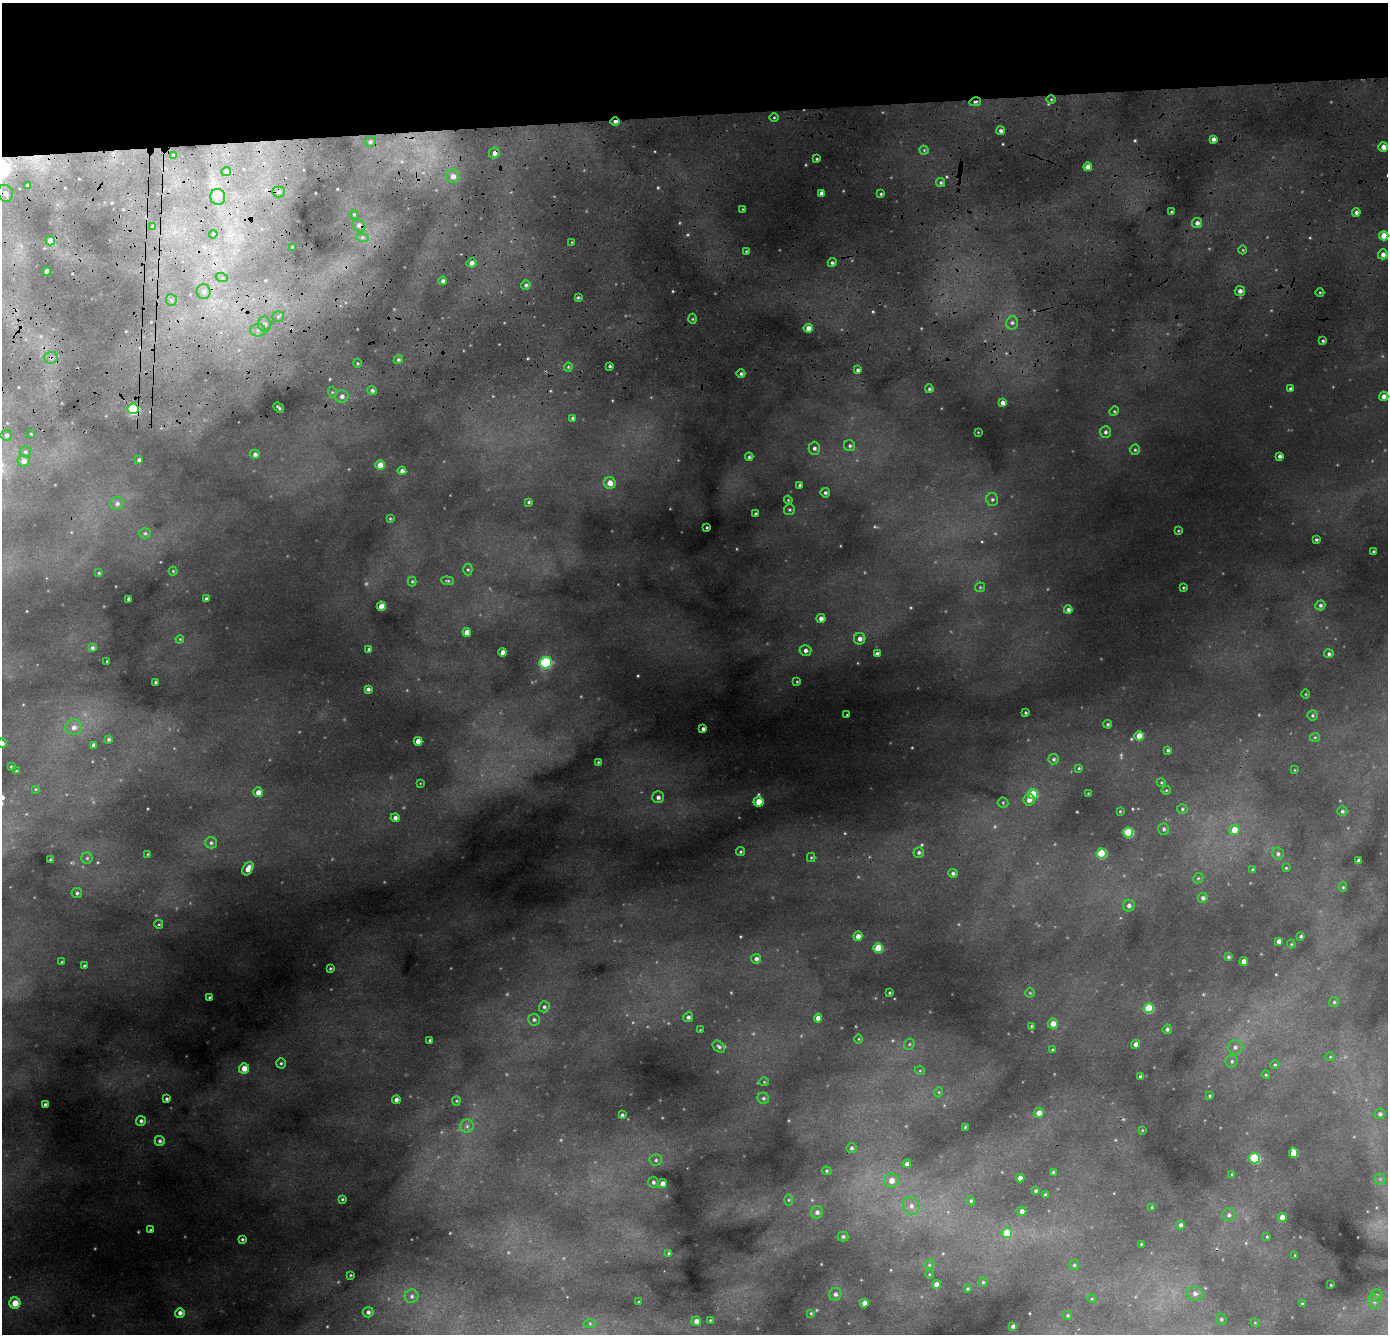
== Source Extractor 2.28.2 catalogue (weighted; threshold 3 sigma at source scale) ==
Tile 2 of 3 x 3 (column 2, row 1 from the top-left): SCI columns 1438-2823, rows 3226-4557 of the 4254 x 5119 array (HDU 1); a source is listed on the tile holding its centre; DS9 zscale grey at full resolution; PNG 1390 x 1336 px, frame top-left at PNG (2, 3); each listed source drawn as its Kron ellipse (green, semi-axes under 4 px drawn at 4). Shown black and unused: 9% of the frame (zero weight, under 3 of 4 exposures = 24% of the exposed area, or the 3 px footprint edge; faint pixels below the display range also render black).
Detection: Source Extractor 2.28.2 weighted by HDU 2 'WHT'; one run over the whole footprint, this tile lists its part. Background 0.116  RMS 0.011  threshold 0.0483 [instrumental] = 3 sigma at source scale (4.5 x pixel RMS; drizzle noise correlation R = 1.50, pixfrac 1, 0.05/0.05 arcsec/px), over >= 5 px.
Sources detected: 315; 6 too faint to see at this stretch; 2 cosmic-ray / hot-pixel residue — neither listed nor drawn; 2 inside a brighter listed object's ellipse — not listed separately; the other 305 listed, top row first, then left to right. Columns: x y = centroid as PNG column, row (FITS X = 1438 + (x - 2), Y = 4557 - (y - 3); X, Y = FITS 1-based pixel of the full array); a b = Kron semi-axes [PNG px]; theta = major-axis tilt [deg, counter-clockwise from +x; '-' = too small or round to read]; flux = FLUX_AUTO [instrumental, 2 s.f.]
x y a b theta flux
1051 99 5 3 - 1.1
975 102 6 4 14 2
774 117 5 3 - 1.1
615 122 5 3 - 4
1001 131 4 4 - 3.3
1213 139 4 4 - 4.5
370 142 5 5 - 2.6
1383 147 5 5 - 7.1
924 150 4 4 - 1.3
494 153 5 5 - 5
173 155 4 3 - 2.6
817 159 3 3 - 1.3
1088 167 4 4 - 11
226 171 5 4 - 2.6
453 176 7 6 - 8.3
941 183 5 4 - 2
27 185 3 3 - 1.5
278 192 6 5 - 2.6
5 193 9 7 -59 5.8
821 193 4 3 - 4.5
881 194 3 3 - 1.3
218 197 8 7 - 5.1
743 209 4 2 - 0.74
1171 212 3 3 - 1.3
1356 213 4 4 - 3.6
354 214 4 4 - 1.4
1197 223 5 5 - 4.5
359 225 7 5 -40 4.4
153 226 4 3 - 1.3
213 234 4 3 - 1.3
1384 236 4 4 - 17
362 237 6 4 -17 2
50 241 5 4 - 10
572 242 3 3 - 0.85
292 247 3 3 - 2
1243 250 4 3 - 0.88
746 251 4 3 - 1.2
1383 254 5 5 - 5.6
472 263 5 4 - 5.9
832 263 4 4 - 2.2
47 271 4 4 - 12
222 278 6 4 -19 1.7
443 281 4 4 - 3.1
526 285 4 4 - 2.5
1240 291 5 5 - 4.7
204 292 7 7 - 5.8
1320 292 4 3 - 0.97
578 297 4 3 - 1.6
171 300 6 5 - 2.6
278 317 6 5 - 2.5
692 319 5 3 - 1.2
1012 323 7 5 75 3.2
265 324 7 6 - 4.8
808 328 5 4 - 7
258 330 7 6 - 4.3
1323 341 3 3 - 1.7
51 358 6 6 - 3.4
398 360 5 4 - 2.1
357 363 4 3 - 1.1
610 366 3 3 - 1.7
568 367 4 4 - 1.3
858 370 3 3 - 2.4
741 374 4 4 - 2.5
929 389 4 4 - 1.8
1291 389 4 4 - 2.3
372 390 5 4 - 3
332 392 5 3 - 1.4
342 396 6 6 - 4.8
1384 396 5 4 - 5.5
1002 403 4 4 - 4.7
279 408 6 2 -39 2
133 409 5 5 - 100
1114 411 5 4 - 1.4
572 418 3 3 - 1.7
978 432 3 2 - 0.62
1105 432 6 5 - 2.9
31 434 3 2 - 0.71
6 435 5 5 - 3.5
850 446 6 5 - 2.4
814 448 6 6 - 3.2
1135 450 5 4 - 1.7
25 452 5 5 - 2.1
255 454 5 4 - 3.6
1280 456 4 4 - 3.7
749 457 4 4 - 2.1
139 460 4 3 - 2.6
24 461 6 5 - 6.3
380 465 5 4 - 11
402 471 4 4 - 4
610 483 6 6 - 9.9
800 485 3 3 - 2.2
825 493 5 4 - 2.3
992 499 6 6 - 2.3
788 500 4 4 - 1
529 502 3 3 - 1.7
117 504 7 6 - 3.5
789 510 5 5 - 1.8
756 514 3 3 - 2
390 518 3 2 - 1.2
707 528 3 3 - 1.4
1178 531 4 2 - 0.83
145 533 5 5 - 1.8
1316 540 3 3 - 1.9
1374 552 3 3 - 1.7
468 570 6 4 -90 1.5
173 571 4 4 - 1.2
99 573 3 3 - 1.3
412 581 5 4 - 1.3
448 581 6 4 -6 1.5
980 587 5 5 - 1.4
1183 587 3 2 - 1.1
206 598 3 3 - 1.7
129 599 4 4 - 3.5
1320 605 5 5 - 2.6
381 606 4 4 - 12
1068 610 4 4 - 3.6
821 618 4 4 - 4.5
467 632 4 4 - 8.9
180 639 4 3 - 0.91
860 639 6 5 - 5.5
92 648 4 4 - 2.4
369 649 4 3 - 2.3
805 650 6 5 - 4.3
503 652 4 4 - 7.7
877 654 4 4 - 4.8
1329 654 4 4 - 2.7
107 661 3 3 - 1
546 663 6 6 - 100
155 682 3 3 - 1.4
797 682 4 4 - 1.1
368 689 4 4 - 2.8
1306 694 4 3 - 0.85
1025 713 3 3 - 1.3
847 715 3 3 - 0.9
1312 715 5 5 - 1.6
1108 724 4 4 - 1.8
74 727 8 8 - 6.2
703 729 4 3 - 3.1
1139 736 5 4 - 17
1315 737 5 4 - 1.2
108 739 4 4 - 2.2
418 741 4 4 - 9.8
2 743 5 4 - 4
93 745 4 4 - 5.3
1168 750 4 3 - 2.1
1054 759 5 5 - 2.1
598 762 4 4 - 1.2
11 767 3 2 - 1.1
1079 768 3 3 - 1.1
1295 770 4 2 - 0.65
16 771 3 3 - 1
1161 782 5 3 - 0.98
420 783 3 2 - 0.62
36 789 4 4 - 0.98
1166 790 5 4 - 1.3
258 792 5 4 - 7.8
1088 793 2 2 - 0.6
1033 794 5 5 - 31
658 797 6 6 - 4.3
1029 800 6 5 - 6.7
759 802 5 5 - 18
1003 803 5 5 - 1.5
1182 809 5 4 - 1.7
1120 811 3 2 - 0.92
1342 811 5 5 - 1.9
395 818 4 4 - 3.6
1164 829 6 5 - 2.3
1234 830 5 5 - 15
1128 832 5 5 - 54
211 843 6 5 - 2.5
741 852 4 4 - 1.6
919 853 5 5 - 2.7
1101 853 5 5 - 46
148 854 4 3 - 0.82
1278 854 6 6 - 2.6
811 857 4 4 - 1.2
87 858 5 5 - 2
50 860 3 3 - 1.4
1358 861 4 4 - 5.1
1286 868 3 3 - 1.1
248 869 7 5 61 9.8
1253 870 3 3 - 1.8
953 873 4 4 - 2.6
1198 878 5 4 - 1.4
1343 887 4 4 - 1.4
77 893 5 5 - 2.3
1203 898 5 4 - 3.1
1129 906 6 6 - 3.8
159 924 4 4 - 1.3
858 936 4 4 - 6.5
1301 936 3 3 - 1.6
1279 941 4 4 - 5
1291 944 4 4 - 1
878 948 5 4 - 32
1228 957 3 3 - 1.9
756 959 5 5 - 3.8
62 962 4 2 - 0.83
1244 962 4 4 - 8.2
84 966 3 3 - 1.6
330 968 3 2 - 1.2
889 993 3 3 - 1.1
1030 993 4 4 - 1.2
209 997 3 2 - 1
1334 1002 5 5 - 1.5
544 1007 6 5 - 2.4
1149 1008 5 5 - 39
688 1017 5 4 - 3.1
818 1018 4 4 - 6.7
534 1020 6 6 - 2.5
1053 1023 5 5 - 9.6
1031 1026 4 3 - 1.1
1167 1029 4 4 - 2.5
700 1030 3 3 - 0.71
859 1039 5 3 - 0.93
430 1040 3 3 - 1.5
909 1044 6 5 - 1.6
1136 1044 4 4 - 4.5
719 1047 7 5 -41 2.3
1235 1047 7 7 - 3.8
1053 1050 4 4 - 1.9
1330 1057 5 3 - 0.83
1232 1061 6 5 - 2.5
281 1063 5 4 - 1.7
1275 1065 4 4 - 1.2
244 1068 5 5 - 11
920 1071 5 3 - 0.93
1266 1075 4 3 - 1.1
1140 1076 3 3 - 2.5
764 1082 4 4 - 1
939 1092 5 3 - 0.92
1209 1096 3 3 - 1.2
763 1098 6 5 - 2.4
167 1099 4 3 - 2.1
396 1100 4 4 - 3.2
456 1101 4 4 - 1.1
45 1104 3 3 - 1.9
1039 1113 5 5 - 7.6
1380 1114 5 5 - 2.7
622 1115 4 3 - 1.9
141 1121 5 5 - 2.7
467 1126 6 6 - 2.8
965 1127 3 2 - 1.1
1142 1130 4 2 - 0.73
160 1141 5 5 - 2.6
851 1148 5 5 - 2
1294 1153 5 4 - 22
1254 1158 5 5 - 77
656 1160 6 5 - 2.7
907 1164 4 4 - 3.2
826 1171 5 4 - 1.4
1053 1172 4 3 - 2.6
1232 1174 4 3 - 1.3
1020 1178 4 4 - 6.8
1380 1179 5 5 - 2.1
891 1181 7 7 - 9.6
653 1182 5 5 - 2.5
662 1183 5 4 - 5.3
1036 1191 3 3 - 1.7
1045 1195 4 4 - 2
342 1199 4 3 - 1.3
788 1200 5 4 - 1.2
971 1201 5 4 - 1.5
911 1206 9 8 - 6.7
1152 1207 3 3 - 1.2
1022 1211 4 4 - 4.7
817 1212 6 6 - 4.1
1229 1215 6 6 - 3.1
1282 1217 4 4 - 7.9
1181 1225 4 4 - 2.6
151 1230 3 2 - 1.2
1007 1233 5 5 - 23
843 1236 5 5 - 2.5
1267 1237 4 3 - 1.1
242 1239 4 4 - 1.8
1141 1244 3 3 - 1.1
669 1253 3 3 - 1.2
1295 1255 3 3 - 0.94
929 1265 6 4 45 1.4
1074 1265 5 5 - 1.4
929 1274 4 3 - 0.89
351 1275 3 2 - 0.98
983 1282 4 4 - 1.4
936 1284 4 4 - 6.4
1331 1285 2 2 - 0.67
967 1289 3 3 - 1.3
835 1294 6 6 - 3.4
1195 1294 8 7 - 4.9
1377 1295 6 6 - 2.4
412 1296 7 6 - 3.2
1092 1299 5 3 - 0.93
638 1302 3 2 - 0.78
1374 1302 7 5 -70 2.8
15 1303 5 5 - 18
864 1303 4 4 - 6.7
1302 1304 3 3 - 0.99
368 1312 5 5 - 3.1
180 1313 5 5 - 4.3
811 1313 4 3 - 0.99
1068 1315 4 4 - 1.5
1221 1319 5 5 - 2.1
710 1320 3 3 - 0.93
696 1321 5 4 - 4.6
590 1323 6 4 0 1.6
1255 1323 4 4 - 1.1
1013 1326 4 3 - 3.1
Overlapping masked pixels (flux is a lower limit): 6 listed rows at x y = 975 102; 615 122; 494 153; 359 225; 51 358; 133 409
Isophote crosses this tile's border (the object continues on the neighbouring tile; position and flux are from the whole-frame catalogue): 1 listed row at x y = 2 743